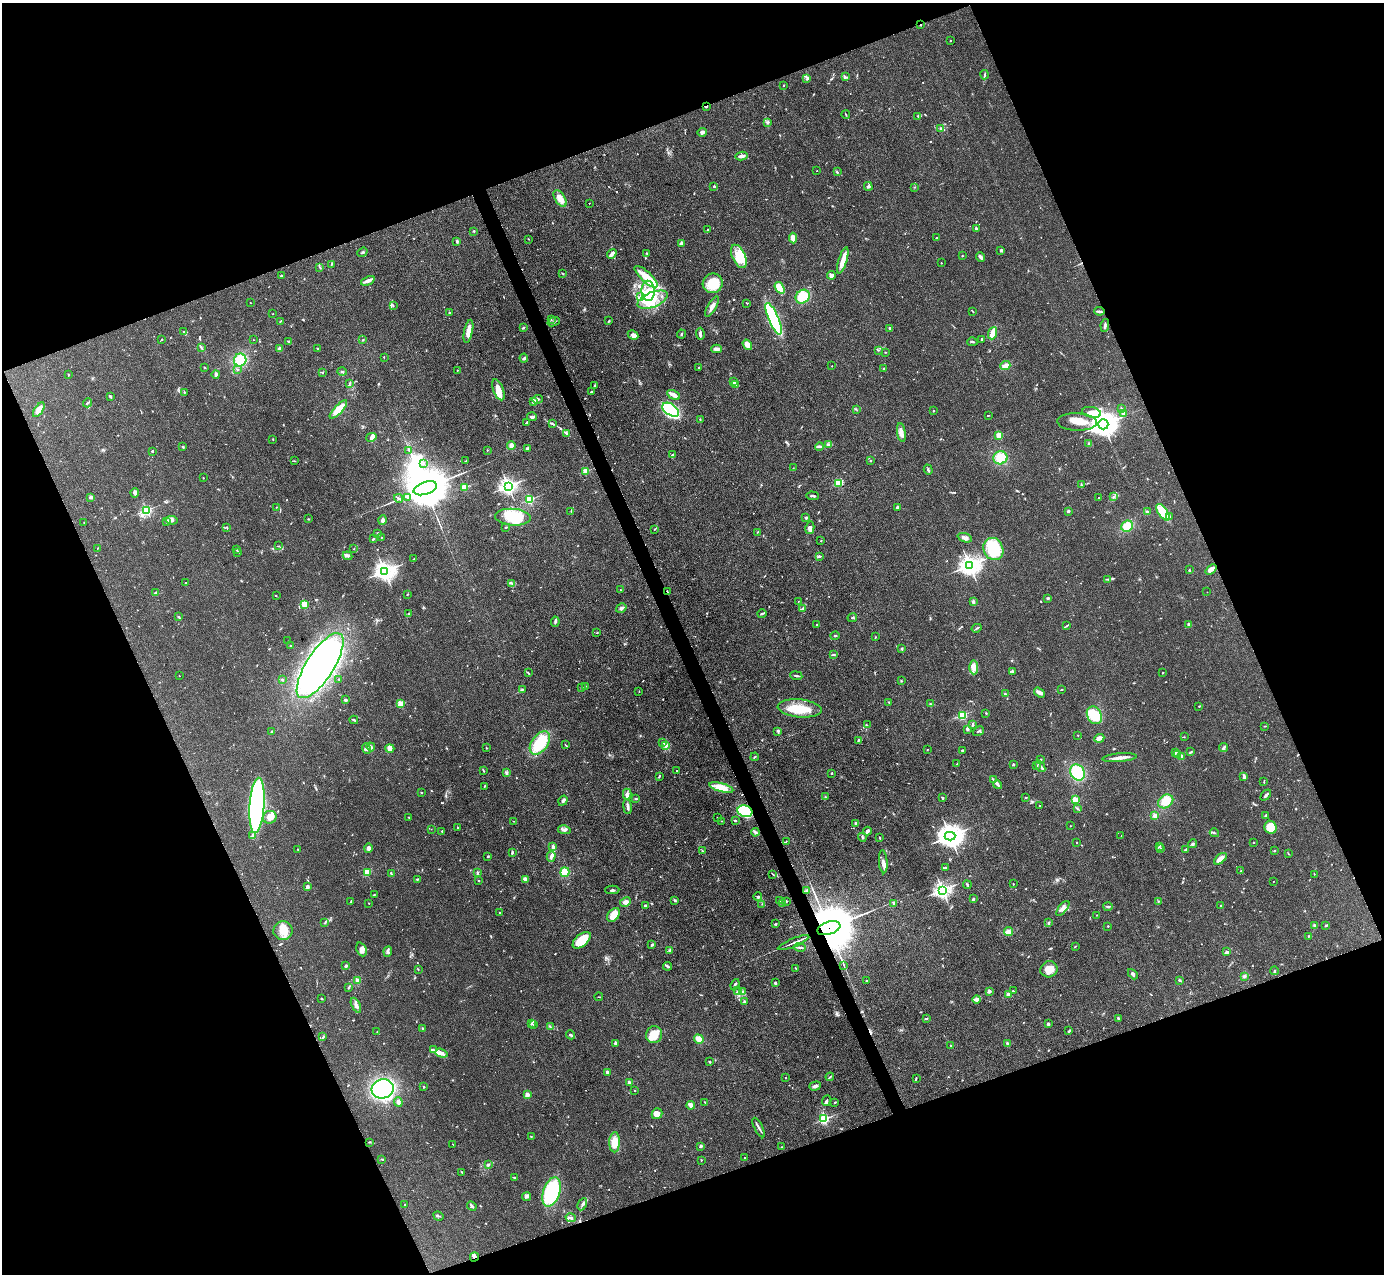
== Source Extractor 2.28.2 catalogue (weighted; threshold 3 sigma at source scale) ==
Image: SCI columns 2-5528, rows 283-5367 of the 5531 x 5521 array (HDU 1 of 3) = the unmasked area's bounding box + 8 px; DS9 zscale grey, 4 x 4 block average (1 PNG px = mean of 4 x 4 image px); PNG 1386 x 1276 px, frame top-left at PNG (2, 3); each listed source drawn as its Kron ellipse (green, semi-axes under 4 px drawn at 4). Shown black and unused: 42% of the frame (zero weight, under 3 of 4 exposures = <1% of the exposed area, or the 3 px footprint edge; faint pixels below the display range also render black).
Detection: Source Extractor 2.28.2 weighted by HDU 2 'WHT'. Background 0.106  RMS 0.0066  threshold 0.0298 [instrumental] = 3 sigma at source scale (4.5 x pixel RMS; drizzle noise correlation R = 1.50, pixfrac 1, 0.05/0.05 arcsec/px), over >= 5 px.
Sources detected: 830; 3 too faint to see at this stretch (4 x 4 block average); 7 inside a brighter object's white glare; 10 cosmic-ray / hot-pixel residue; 4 long thin detections or spike segments (spike, bleed or trail) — neither listed nor drawn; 24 coinciding with a brighter row at this scale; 49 inside a brighter listed object's ellipse — not listed separately; of the other 733, all 500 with FLUX_AUTO >= 1.78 (the completeness limit of this list) listed and drawn (233 fainter detections not listed), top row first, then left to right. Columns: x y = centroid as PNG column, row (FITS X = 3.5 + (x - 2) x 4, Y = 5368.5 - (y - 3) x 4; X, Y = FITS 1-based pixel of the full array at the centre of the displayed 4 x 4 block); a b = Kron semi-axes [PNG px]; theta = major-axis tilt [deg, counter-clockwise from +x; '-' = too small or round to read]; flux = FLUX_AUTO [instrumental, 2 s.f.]
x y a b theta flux
920 25 2 2 - 3.9
950 41 2 2 - 2.6
985 75 5 2 - 5
845 77 4 2 - 5.6
807 79 4 2 - 4.5
784 85 2 2 - 5.4
706 106 3 2 - 3.6
846 114 4 2 - 3.4
918 116 3 2 - 5.5
767 122 3 2 - 4
941 128 3 2 - 3
702 132 4 3 - 14
742 156 6 3 11 18
817 171 2 2 - 5
837 172 2 2 - 3
714 186 2 2 - 5.8
868 186 4 3 - 8.4
915 187 2 2 - 2
560 198 9 5 -57 34
589 203 2 2 - 4.3
708 229 2 2 - 7.6
976 229 2 2 - 17
474 231 2 2 - 3
793 238 5 3 - 34
936 238 2 2 - 2.8
528 239 2 2 - 1.8
457 241 3 3 - 6
682 243 4 3 - 9.1
1001 251 3 2 - 5.7
362 252 5 2 - 6.5
647 253 3 2 - 2.5
612 254 5 2 - 33
739 256 12 6 -66 66
962 256 2 2 - 2
980 257 5 2 - 11
843 260 13 3 73 41
941 263 2 2 - 2.9
331 264 3 2 - 3.2
320 267 3 2 - 3.7
563 274 2 2 - 2.3
831 275 4 4 - 14
281 276 2 2 - 3.2
646 277 14 5 -42 75
368 281 7 3 24 14
713 283 10 9 - 110
780 288 6 4 -54 62
648 291 10 6 -87 59
640 297 4 2 - 7.6
803 297 7 6 - 87
652 300 16 7 22 78
250 303 2 2 - 5
747 303 2 2 - 2.1
393 305 3 2 - 2.1
712 307 11 3 60 24
972 311 2 2 - 2.4
1099 311 5 2 - 8.8
449 313 2 2 - 5
273 314 2 2 - 2.2
551 319 2 2 - 2.2
774 319 17 5 -67 480
280 321 4 2 - 2.8
609 321 2 2 - 3.8
554 322 6 2 20 6.8
1105 325 6 2 81 8.3
523 328 2 2 - 8.7
890 328 2 2 - 21
468 331 12 4 78 40
184 332 3 2 - 3.4
993 333 6 2 70 93
681 334 4 2 - 4.6
700 334 6 2 -88 13
633 335 5 4 - 17
162 339 2 2 - 2.5
982 339 2 2 - 18
253 340 2 2 - 1.8
363 340 2 2 - 2.7
288 341 3 2 - 3.3
972 342 5 2 - 4.6
747 345 6 4 -54 29
201 348 3 2 - 3.1
280 349 4 3 - 8.4
318 349 3 2 - 3.8
717 349 5 3 - 20
878 350 2 2 - 2.5
885 352 2 2 - 2.3
384 357 2 2 - 2.1
524 358 4 3 - 6
240 360 6 6 - 100
832 366 2 2 - 3.2
1005 366 5 3 - 22
205 368 3 2 - 2.3
698 368 2 2 - 3
884 369 2 2 - 5.4
238 370 2 2 - 2.3
457 370 2 2 - 3.8
322 372 3 2 - 2.2
342 372 4 2 - 5.5
216 374 4 3 - 6.9
68 375 2 2 - 2.3
733 382 2 2 - 37
349 384 2 2 - 3.5
735 384 2 2 - 35
594 386 3 2 - 2.9
498 390 11 5 -69 44
184 392 2 2 - 2.4
591 392 2 2 - 5.4
673 395 7 2 -26 33
110 396 3 2 - 7.1
538 399 5 2 - 6.2
534 401 2 2 - 94
88 403 5 2 - 5.5
1121 408 3 2 - 3.4
338 409 12 4 47 68
856 409 2 2 - 2.3
39 410 8 4 56 40
671 410 9 5 -34 450
934 411 2 2 - 2.5
1092 412 9 5 -12 29
1124 413 2 2 - 52
988 415 3 2 - 2.7
532 417 5 2 - 12
700 420 3 2 - 3.1
527 422 4 2 - 5.9
1077 422 20 9 -2 87
552 424 3 2 - 4
1103 424 5 5 - 4800
901 432 9 3 -82 21
567 434 3 2 - 9.8
999 435 2 2 - 160
371 437 5 3 - 13
273 439 3 2 - 2
1089 444 2 2 - 5.9
511 445 4 3 - 13
828 445 3 2 - 3.2
183 447 3 2 - 3.8
819 447 4 3 - 7.1
528 448 4 2 - 7.1
409 450 4 2 - 6.9
487 450 2 2 - 1.9
152 451 2 2 - 4.3
673 454 4 2 - 3.8
1000 458 7 6 - 70
295 461 3 2 - 2
466 461 2 2 - 2.7
870 461 2 2 - 4.4
424 463 2 2 - 4.9
793 468 2 2 - 1.8
928 470 5 2 - 5.8
585 471 2 2 - 110
203 478 2 2 - 2.1
839 483 2 2 - 190
1081 485 3 2 - 3
508 486 3 2 - 1700
464 487 2 2 - 180
425 488 12 6 19 29000
135 493 5 3 - 12
813 496 6 2 -3 8.6
90 497 2 2 - 50
1114 497 3 2 - 3.3
399 498 5 2 - 8.4
408 498 2 2 - 5.5
1098 498 2 2 - 1.9
530 499 2 2 - 380
276 507 2 2 - 2.1
898 507 3 2 - 8.4
147 510 2 2 - 540
571 511 3 2 - 2.3
1068 511 2 2 - 35
1147 512 3 2 - 6
1163 512 10 4 -55 94
513 517 18 8 -4 100
1170 517 4 2 - 2.5
806 518 3 2 - 8.7
308 519 2 2 - 2.7
172 520 6 3 -10 11
382 520 4 2 - 13
166 521 3 2 - 3.5
84 522 2 2 - 2.9
1127 526 6 5 - 50
227 527 2 2 - 2.2
506 528 3 2 - 2.9
810 528 6 4 77 16
654 529 2 2 - 2.2
757 532 4 2 - 2
378 534 3 2 - 6.4
381 537 2 2 - 5.4
965 538 7 3 -20 17
373 539 4 2 - 3.6
821 541 2 2 - 3.7
278 546 3 2 - 1.8
98 548 2 2 - 1.9
236 549 4 2 - 2.6
354 549 2 2 - 1.9
993 549 11 9 -65 170
238 552 2 2 - 4.6
348 556 5 4 - 10
819 556 3 3 - 4.6
414 559 2 2 - 3.8
969 565 4 3 - 2400
1211 569 6 3 39 24
1189 570 2 2 - 4.1
385 571 3 3 - 2400
1108 579 4 2 - 4.2
186 583 2 2 - 1.9
512 583 4 2 - 5.9
620 590 2 2 - 2.3
668 592 3 2 - 3.1
1207 592 2 2 - 1.9
155 593 4 2 - 5.3
407 595 2 2 - 2.1
276 596 2 2 - 1.8
1048 598 4 2 - 4.2
798 601 2 2 - 2.6
973 602 3 3 - 7
304 604 2 2 - 230
621 608 5 3 - 9.8
803 608 4 2 - 6.3
408 614 3 2 - 3.6
762 614 4 2 - 4.1
179 617 3 2 - 3.8
852 618 5 2 - 3.9
555 622 5 2 - 7.1
817 625 4 2 - 1.8
1189 625 3 2 - 11
1066 626 3 2 - 2.4
977 628 5 2 - 4.5
597 633 2 2 - 2.5
835 636 4 2 - 4.3
875 637 2 2 - 2.3
288 641 2 2 - 2.1
290 645 2 2 - 6.5
902 649 3 2 - 5.6
833 655 4 2 - 4.4
320 666 37 13 57 1300
974 667 7 4 -88 21
1012 671 2 2 - 20
528 673 4 2 - 4.1
1163 673 2 2 - 2
179 676 2 2 - 1.8
796 676 6 2 -7 6.1
339 679 2 2 - 7.5
282 680 2 2 - 4.7
901 680 2 2 - 2.8
585 686 2 2 - 6.9
582 687 2 2 - 2
522 689 3 2 - 4.1
1061 690 2 2 - 2.2
639 692 2 2 - 2
1039 692 6 2 -35 21
1005 694 2 2 - 4.3
345 700 3 2 - 6.6
889 702 4 2 - 3.3
401 704 2 2 - 180
930 704 2 2 - 1.9
1199 706 3 2 - 2.6
800 708 22 9 -6 120
986 713 2 2 - 3.5
962 715 2 2 - 450
1094 715 9 7 -64 85
354 720 4 2 - 5
973 724 4 2 - 6.4
867 725 2 2 - 2.1
1265 726 3 2 - 2.6
967 729 3 2 - 10
778 731 4 2 - 4.1
979 731 6 2 32 4.4
271 732 2 2 - 7
1078 735 2 2 - 2.1
1184 737 3 2 - 2.1
1099 738 5 2 - 23
858 740 3 2 - 4.6
540 743 13 8 53 160
663 743 3 2 - 3.1
565 745 2 2 - 2.6
665 745 2 2 - 2.4
371 747 4 3 - 8.7
1224 747 5 2 - 6
366 748 5 2 - 4.3
390 748 4 3 - 19
486 748 2 2 - 2.2
927 750 2 2 - 3.4
962 750 2 2 - 5.3
1191 752 3 2 - 3.7
1175 753 3 2 - 4
1178 754 3 2 - 3.6
755 757 4 2 - 3.5
1182 757 2 2 - 6.7
1120 758 17 2 5 29
1041 759 2 2 - 2.2
957 764 3 2 - 2.4
1013 765 2 2 - 23
1037 766 2 2 - 1.9
1040 766 6 2 -53 9.3
483 770 3 2 - 2.8
677 771 2 2 - 2.3
506 772 4 3 - 5.6
1078 772 8 7 - 170
831 773 2 2 - 4.1
659 776 3 2 - 4.3
1244 777 4 3 - 6.7
993 780 3 2 - 1.8
1264 782 3 2 - 2.2
998 785 5 2 - 8.8
484 786 2 2 - 4.1
721 788 12 4 -15 73
421 793 2 2 - 4.1
627 794 5 3 - 11
1266 795 6 2 46 12
825 797 2 2 - 1.9
1026 797 2 2 - 4.2
942 798 3 2 - 5.3
636 799 3 2 - 3.3
1075 800 2 2 - 180
563 801 5 2 - 8.7
1166 801 8 6 34 53
257 805 28 7 86 1000
628 806 7 2 -82 14
1040 806 2 2 - 3.9
1077 809 4 2 - 3.2
745 811 7 6 - 180
1266 815 4 2 - 4.3
1155 816 2 2 - 91
270 817 7 6 - 28
409 817 2 2 - 2.1
717 818 2 2 - 2.1
514 821 3 2 - 1.9
721 821 2 2 - 1.9
735 821 3 2 - 4.6
856 823 3 2 - 7.8
1070 826 2 2 - 1.9
457 827 2 2 - 3.5
1271 827 6 6 - 110
431 829 2 2 - 2.3
564 830 6 3 -11 9.7
442 831 2 2 - 2.4
867 831 4 2 - 14
755 832 4 3 - 8.6
1214 833 5 2 - 3.9
253 835 4 2 - 6.5
950 836 5 4 - 3900
1121 836 2 2 - 1.9
862 837 4 2 - 5
880 838 3 2 - 3.9
786 841 2 2 - 1.8
1254 842 2 2 - 3.6
1076 843 2 2 - 2.6
1192 844 5 2 - 5.9
553 847 4 3 - 7.5
1159 847 2 2 - 3.1
368 848 5 4 - 10
1161 849 2 2 - 10
298 850 2 2 - 2.3
1185 850 3 2 - 3.2
703 851 3 2 - 3
1274 851 2 2 - 2.8
512 852 4 2 - 5
1289 854 3 2 - 1.9
488 856 2 2 - 7.6
551 856 5 3 - 13
1220 859 7 3 41 30
883 862 12 3 -86 17
946 868 2 2 - 2.3
1241 871 2 2 - 2.6
367 872 2 2 - 190
477 872 2 2 - 2.8
565 872 5 4 - 49
391 873 2 2 - 2.1
773 874 3 2 - 2.2
1314 874 2 2 - 2.1
417 879 2 2 - 3.3
525 879 4 3 - 12
479 881 2 2 - 2
1273 882 2 2 - 2.3
1013 884 2 2 - 2.6
967 885 4 2 - 5.4
307 887 3 2 - 13
612 890 7 2 1 6.3
942 890 3 2 - 1600
807 891 3 3 - 7.5
374 895 3 2 - 1.8
758 896 4 2 - 5.2
973 899 3 2 - 6
675 900 3 2 - 5.3
351 901 2 2 - 3.1
779 901 3 2 - 4
786 901 3 2 - 3.1
1158 901 2 2 - 3.2
625 902 6 3 28 15
369 903 2 2 - 2.1
782 903 2 2 - 3
762 904 2 2 - 2.1
894 904 2 2 - 7
1221 905 2 2 - 2
645 906 3 2 - 6.6
1108 907 4 2 - 4.3
1063 908 9 3 51 18
500 913 2 2 - 5.9
614 915 8 5 51 62
1096 915 2 2 - 3.6
324 923 2 2 - 2.3
1048 923 4 2 - 4.5
776 924 3 2 - 2.5
1108 926 2 2 - 6.4
1315 926 4 3 - 6.6
1326 926 2 2 - 4.6
829 928 12 6 18 37000
283 930 9 9 - 57
1008 932 4 3 - 12
1308 936 2 2 - 6.5
582 940 11 6 41 110
793 943 17 2 22 14
652 945 3 3 - 4.3
1075 946 3 2 - 2.4
800 947 6 2 -10 8.8
362 949 7 5 -68 19
388 951 5 3 - 7.8
669 951 3 2 - 3.6
1226 952 3 2 - 7
844 965 3 2 - 3
346 966 3 2 - 8.8
667 966 4 2 - 5.7
795 968 2 2 - 2.4
1049 969 8 8 - 50
418 970 2 2 - 1.8
1274 971 4 2 - 5.1
1133 974 6 3 -47 8.2
1244 976 3 2 - 6.3
1179 980 3 2 - 4.3
358 981 2 2 - 83
866 981 3 2 - 2.4
775 983 3 2 - 5
735 985 6 2 68 6.5
348 988 2 2 - 2.6
738 991 4 3 - 8.9
989 991 2 2 - 54
1013 991 2 2 - 3
743 992 3 2 - 4.3
1008 995 2 2 - 77
599 997 4 2 - 2.4
321 999 3 2 - 2.3
977 999 4 3 - 18
744 1002 3 2 - 7.6
356 1005 8 3 -64 18
926 1018 3 2 - 3.7
1118 1018 2 2 - 17
532 1023 3 2 - 3.8
1048 1024 3 3 - 7.1
533 1025 3 2 - 2.4
550 1026 2 2 - 2
423 1029 3 2 - 4.8
1069 1031 3 2 - 3.7
377 1032 3 2 - 2
570 1035 5 2 - 8.4
654 1035 8 8 - 68
323 1037 2 2 - 5.6
699 1039 5 4 - 30
615 1043 3 2 - 7.4
1007 1044 3 2 - 16
951 1046 2 2 - 5.7
434 1050 3 2 - 5.1
441 1053 6 3 -18 15
710 1062 3 2 - 4
607 1072 2 2 - 36
830 1077 4 2 - 4.3
785 1078 2 2 - 2.2
916 1078 3 2 - 3.3
629 1083 2 2 - 65
815 1086 6 3 18 12
423 1087 3 2 - 2.2
383 1089 11 9 15 570
635 1091 2 2 - 2.6
527 1095 2 2 - 120
826 1101 5 3 - 7
398 1102 5 3 - 12
705 1102 2 2 - 2.2
835 1102 3 2 - 2.8
691 1105 4 3 - 40
657 1114 5 5 - 29
824 1119 2 2 - 520
759 1127 11 2 -62 10
531 1136 2 2 - 2.2
369 1142 2 2 - 2.8
615 1142 10 5 89 63
453 1144 2 2 - 2.2
700 1146 3 3 - 8.6
782 1147 2 2 - 1.8
744 1158 2 2 - 2.3
382 1159 4 2 - 3.2
701 1160 3 2 - 2.8
488 1165 4 2 - 7.5
462 1172 2 2 - 2.4
514 1178 4 2 - 3.5
551 1192 15 8 72 490
526 1197 4 3 - 7.4
582 1204 6 2 62 7.8
405 1205 2 2 - 3.1
472 1206 5 2 - 8.7
438 1216 5 2 - 5
571 1218 5 3 - 9
474 1257 4 3 - 8.9
Overlapping masked pixels (flux is a lower limit): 6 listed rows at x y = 920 25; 706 106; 668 592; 745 811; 829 928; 474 1257
Diffuse or blended objects may show on this block-average render without a row.